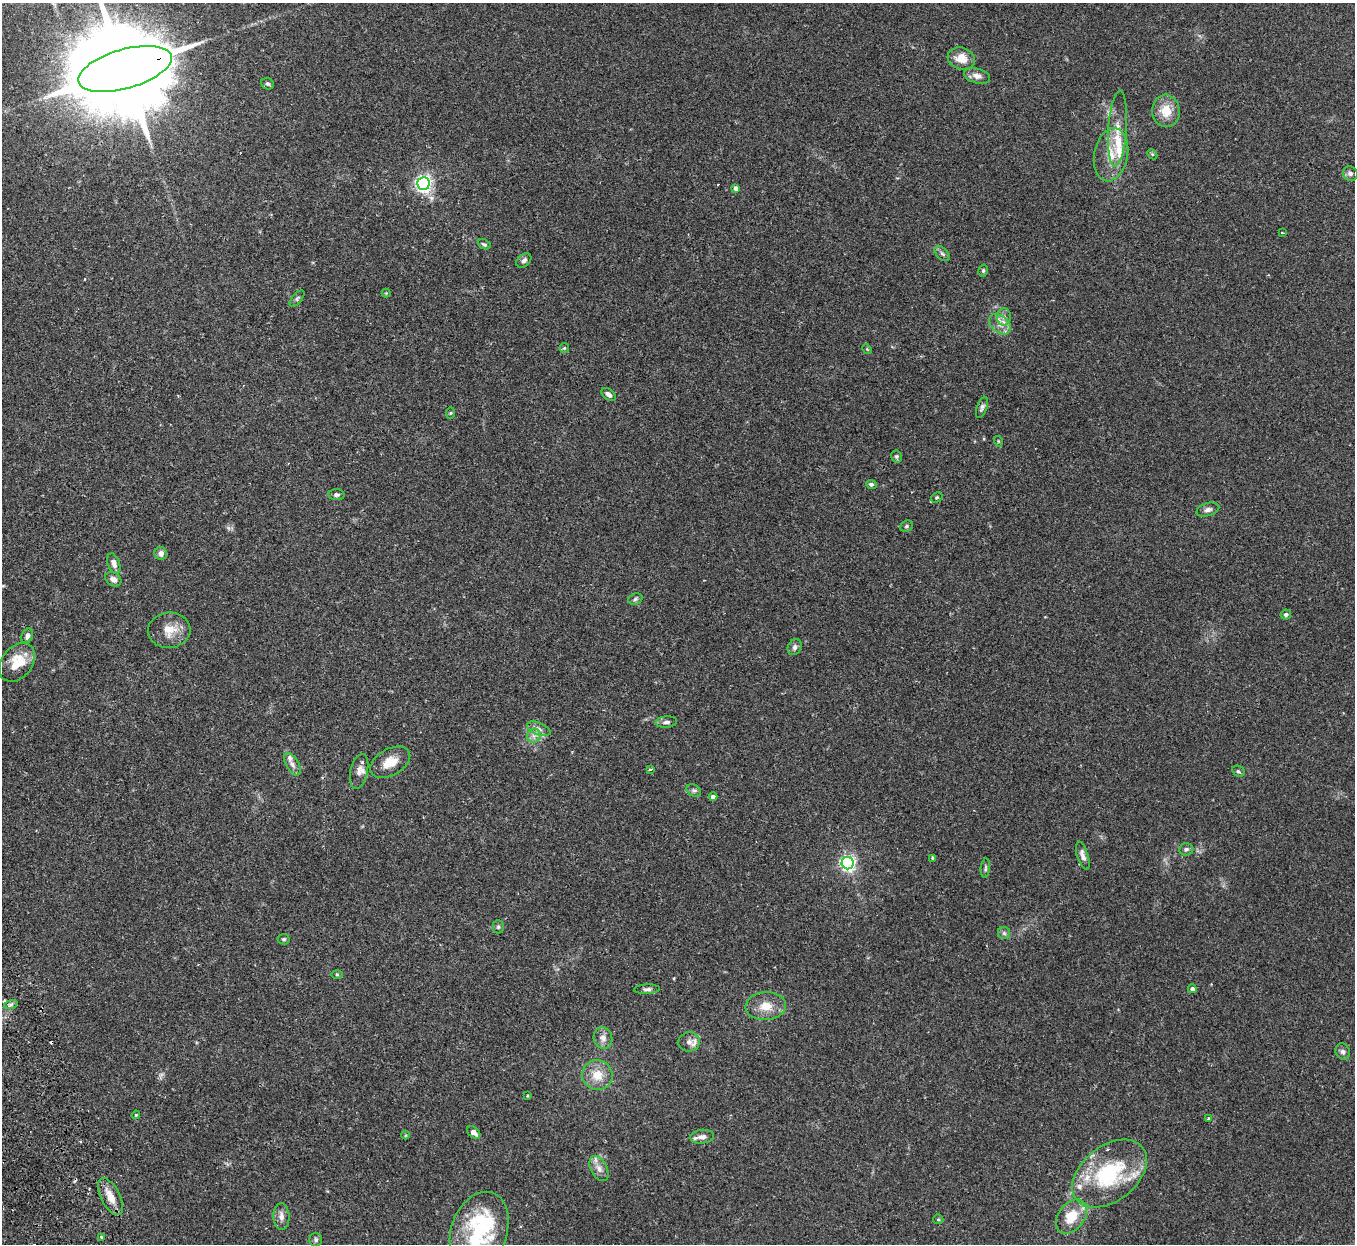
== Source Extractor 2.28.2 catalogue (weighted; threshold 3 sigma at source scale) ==
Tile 7 of 4 x 4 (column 3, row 2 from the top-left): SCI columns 2762-4114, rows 2658-3899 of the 5522 x 5441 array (HDU 1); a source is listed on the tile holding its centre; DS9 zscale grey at full resolution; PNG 1357 x 1246 px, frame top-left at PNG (2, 3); each listed source drawn as its Kron ellipse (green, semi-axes under 4 px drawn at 4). Shown black and unused: <1% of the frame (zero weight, under 2 of 3 exposures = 3% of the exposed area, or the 3 px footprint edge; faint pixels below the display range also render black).
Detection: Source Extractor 2.28.2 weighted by HDU 2 'WHT'; one run over the whole footprint, this tile lists its part. Background 0.25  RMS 0.0083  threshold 0.0374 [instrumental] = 3 sigma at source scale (4.5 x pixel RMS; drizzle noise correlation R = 1.50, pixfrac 1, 0.05/0.05 arcsec/px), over >= 5 px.
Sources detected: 93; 3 cosmic-ray / hot-pixel residue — neither listed nor drawn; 7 inside a brighter listed object's ellipse — not listed separately; the other 83 listed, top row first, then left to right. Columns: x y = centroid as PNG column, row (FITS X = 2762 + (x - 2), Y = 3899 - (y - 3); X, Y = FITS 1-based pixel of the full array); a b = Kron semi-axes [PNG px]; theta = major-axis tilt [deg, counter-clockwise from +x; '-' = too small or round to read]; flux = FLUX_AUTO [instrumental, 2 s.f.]
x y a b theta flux
961 58 14 11 -17 12
125 69 48 19 16 24000
977 76 13 7 -16 4.8
268 84 6 5 - 1.6
1166 111 16 13 -85 15
1118 129 38 9 86 14
1152 154 6 4 -45 1
1111 155 27 17 79 19
1350 173 7 7 - 2.9
423 184 6 6 - 300
736 188 4 4 - 3.6
1282 232 2 2 - 0.85
484 244 7 4 -26 1.5
942 254 9 5 -45 2.2
524 260 8 6 41 2.7
983 271 6 4 77 1.3
386 293 4 4 - 0.78
297 299 10 4 50 1.8
1004 317 8 7 - 3.9
1000 324 12 8 -39 6.4
564 348 5 5 - 0.99
867 349 5 4 - 0.88
609 394 8 5 -37 3.4
982 407 11 5 70 2.3
451 413 6 4 88 1
998 441 5 3 - 0.88
897 457 6 5 - 1.5
871 484 5 4 - 1.6
336 495 8 5 -3 2
937 498 6 4 34 1.2
1208 510 12 6 17 3.4
906 526 7 5 24 1.5
161 553 6 6 - 4.8
114 564 11 6 -70 4.1
113 579 8 6 -31 3.5
635 599 7 5 19 1.8
1286 614 5 5 - 2
169 630 21 17 4 14
27 636 7 5 65 3.1
795 647 8 6 58 2.7
17 662 21 15 53 21
666 722 11 5 5 2.9
539 729 12 6 -22 3.8
534 736 7 6 - 3.4
390 762 22 13 30 13
292 764 12 6 -60 4.1
650 769 3 3 - 0.99
359 771 17 8 77 6.1
1238 771 6 5 - 1.5
694 790 8 5 -31 2
713 797 4 4 - 3.8
1186 849 7 6 - 2
1083 856 14 5 -73 4.3
933 858 4 3 - 1.5
848 863 6 6 - 250
985 868 10 4 85 1.8
498 927 6 5 - 1.5
1004 933 6 6 - 1.9
284 939 6 5 - 1.3
337 974 6 4 -1 0.98
647 989 13 4 2 2.5
1192 989 4 4 - 2.8
11 1004 7 4 19 1.7
766 1006 20 14 4 13
603 1038 11 9 -76 5
689 1042 11 9 16 5.1
1343 1052 8 7 - 2.6
597 1075 15 14 - 15
527 1096 3 2 - 0.71
136 1115 4 3 - 0.88
1209 1119 3 3 - 2.5
474 1133 7 5 -43 4.1
406 1135 4 3 - 0.81
702 1137 12 7 6 4.7
599 1169 13 8 -62 5.7
1110 1174 42 27 38 75
110 1197 20 9 -63 11
281 1216 13 8 -87 4.7
1071 1217 19 13 53 19
938 1219 5 5 - 0.98
479 1231 40 27 70 58
102 1237 4 3 - 2.3
316 1240 7 6 - 1.9
Overlapping masked pixels (flux is a lower limit): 1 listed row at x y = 125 69
Isophote crosses this tile's border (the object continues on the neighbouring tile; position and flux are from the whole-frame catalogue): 1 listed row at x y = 125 69